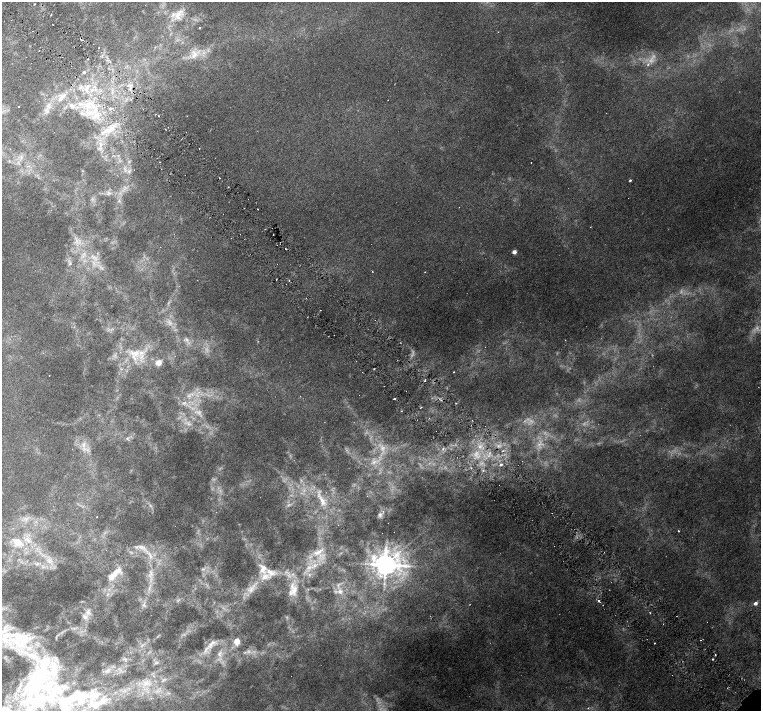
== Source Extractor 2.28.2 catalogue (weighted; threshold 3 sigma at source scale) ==
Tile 11 of 4 x 4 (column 3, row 3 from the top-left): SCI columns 3034-4550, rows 1571-2988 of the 6067 x 6043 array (HDU 1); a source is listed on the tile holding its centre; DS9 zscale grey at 2 x 2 block average (1 PNG px = mean of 2 x 2 image px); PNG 763 x 713 px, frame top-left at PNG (2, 2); no overlay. Shown black and unused: <1% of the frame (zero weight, under 3 of 6 exposures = <1% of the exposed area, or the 3 px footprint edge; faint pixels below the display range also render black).
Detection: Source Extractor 2.28.2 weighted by HDU 2 'WHT'; one run over the whole footprint, this tile lists its part. Background 0.00446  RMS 0.002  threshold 0.00821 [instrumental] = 3 sigma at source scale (4.09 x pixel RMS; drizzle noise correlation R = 1.36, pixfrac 0.8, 0.0396/0.0396 arcsec/px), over >= 5 px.
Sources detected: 149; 30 too faint to see at this stretch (2 x 2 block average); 4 cosmic-ray / hot-pixel residue — not listed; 22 inside a brighter listed object's ellipse — not listed separately; the other 93 listed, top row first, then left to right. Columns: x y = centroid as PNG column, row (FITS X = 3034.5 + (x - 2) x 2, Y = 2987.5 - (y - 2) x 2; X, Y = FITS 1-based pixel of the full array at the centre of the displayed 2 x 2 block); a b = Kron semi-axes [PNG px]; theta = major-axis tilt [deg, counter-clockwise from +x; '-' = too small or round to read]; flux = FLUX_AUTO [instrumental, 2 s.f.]
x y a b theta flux
51 15 2 2 - 0.23
178 15 19 10 55 6.9
200 28 2 2 - 0.38
195 54 15 5 -45 3.2
110 62 2 2 - 0.3
84 72 2 2 - 1.4
92 90 5 4 - 1.5
62 97 17 8 49 6.1
388 100 2 2 - 0.14
87 105 13 7 4 6.6
72 106 10 8 -38 3.3
18 107 2 2 - 0.22
48 107 8 7 - 2.8
111 108 3 2 - 0.81
90 113 22 6 -1 7.2
187 116 2 2 - 0.12
105 131 17 6 25 5.7
101 144 7 3 75 1.5
199 148 2 2 - 0.21
9 161 4 2 - 0.33
531 163 2 2 - 0.25
129 171 4 4 - 0.93
630 180 2 2 - 0.67
109 193 7 6 - 1.6
119 200 4 2 - 0.48
258 209 2 2 - 0.24
77 241 9 2 -60 1.1
285 248 2 2 - 0.2
514 252 3 2 - 5.3
84 254 6 3 -57 1.1
70 263 5 4 - 0.83
372 272 2 2 - 0.19
425 272 2 2 - 0.28
289 280 2 2 - 0.29
187 340 6 4 -33 1.2
134 353 18 10 -10 8
158 363 3 3 - 11
374 369 2 2 - 0.33
453 372 2 2 - 0.25
49 375 2 2 - 0.13
425 380 4 2 - 0.42
394 399 2 2 - 0.52
184 403 8 3 21 1.2
421 407 2 2 - 0.29
128 439 7 5 89 1.1
83 445 9 4 78 2.1
479 446 5 3 - 1.1
503 451 3 2 - 0.33
374 462 7 5 49 1.9
501 465 3 2 - 1.3
483 471 3 2 - 0.44
322 500 28 8 -60 8.2
380 515 7 6 - 1.4
678 531 2 2 - 0.47
18 542 18 12 -27 9.7
142 547 15 6 -24 3.3
318 552 18 6 29 4.3
150 556 8 4 -69 1.7
49 561 7 3 50 1.1
37 564 7 3 10 1
314 565 6 5 - 1.6
385 565 7 6 - 600
203 569 4 3 - 0.63
263 569 18 13 -72 7.9
151 573 9 5 -87 2.4
113 575 23 9 46 6.6
149 588 6 2 -82 0.81
251 589 12 9 61 4.5
294 590 17 9 76 6.7
340 591 7 6 - 2.1
599 601 3 2 - 1.2
755 603 3 3 - 2.3
144 605 6 5 - 1.1
603 605 2 2 - 0.13
88 612 9 8 - 2.6
650 613 2 2 - 0.28
18 638 34 23 -64 26
701 640 2 2 - 0.5
237 641 3 3 - 18
654 643 2 2 - 0.24
211 644 17 7 46 4
142 645 6 2 33 0.67
220 654 9 6 78 2.2
715 655 2 2 - 0.37
125 659 6 3 -12 0.89
713 659 2 2 - 0.46
156 663 7 4 26 0.92
107 671 7 4 65 1.4
37 676 79 24 59 59
146 683 8 8 - 3.8
64 703 36 24 -80 32
98 703 49 16 10 24
588 708 2 2 - 0.3
Isophote crosses this tile's border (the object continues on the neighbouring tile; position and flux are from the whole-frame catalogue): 1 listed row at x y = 64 703
Diffuse or blended objects may show on this block-average render without a row.